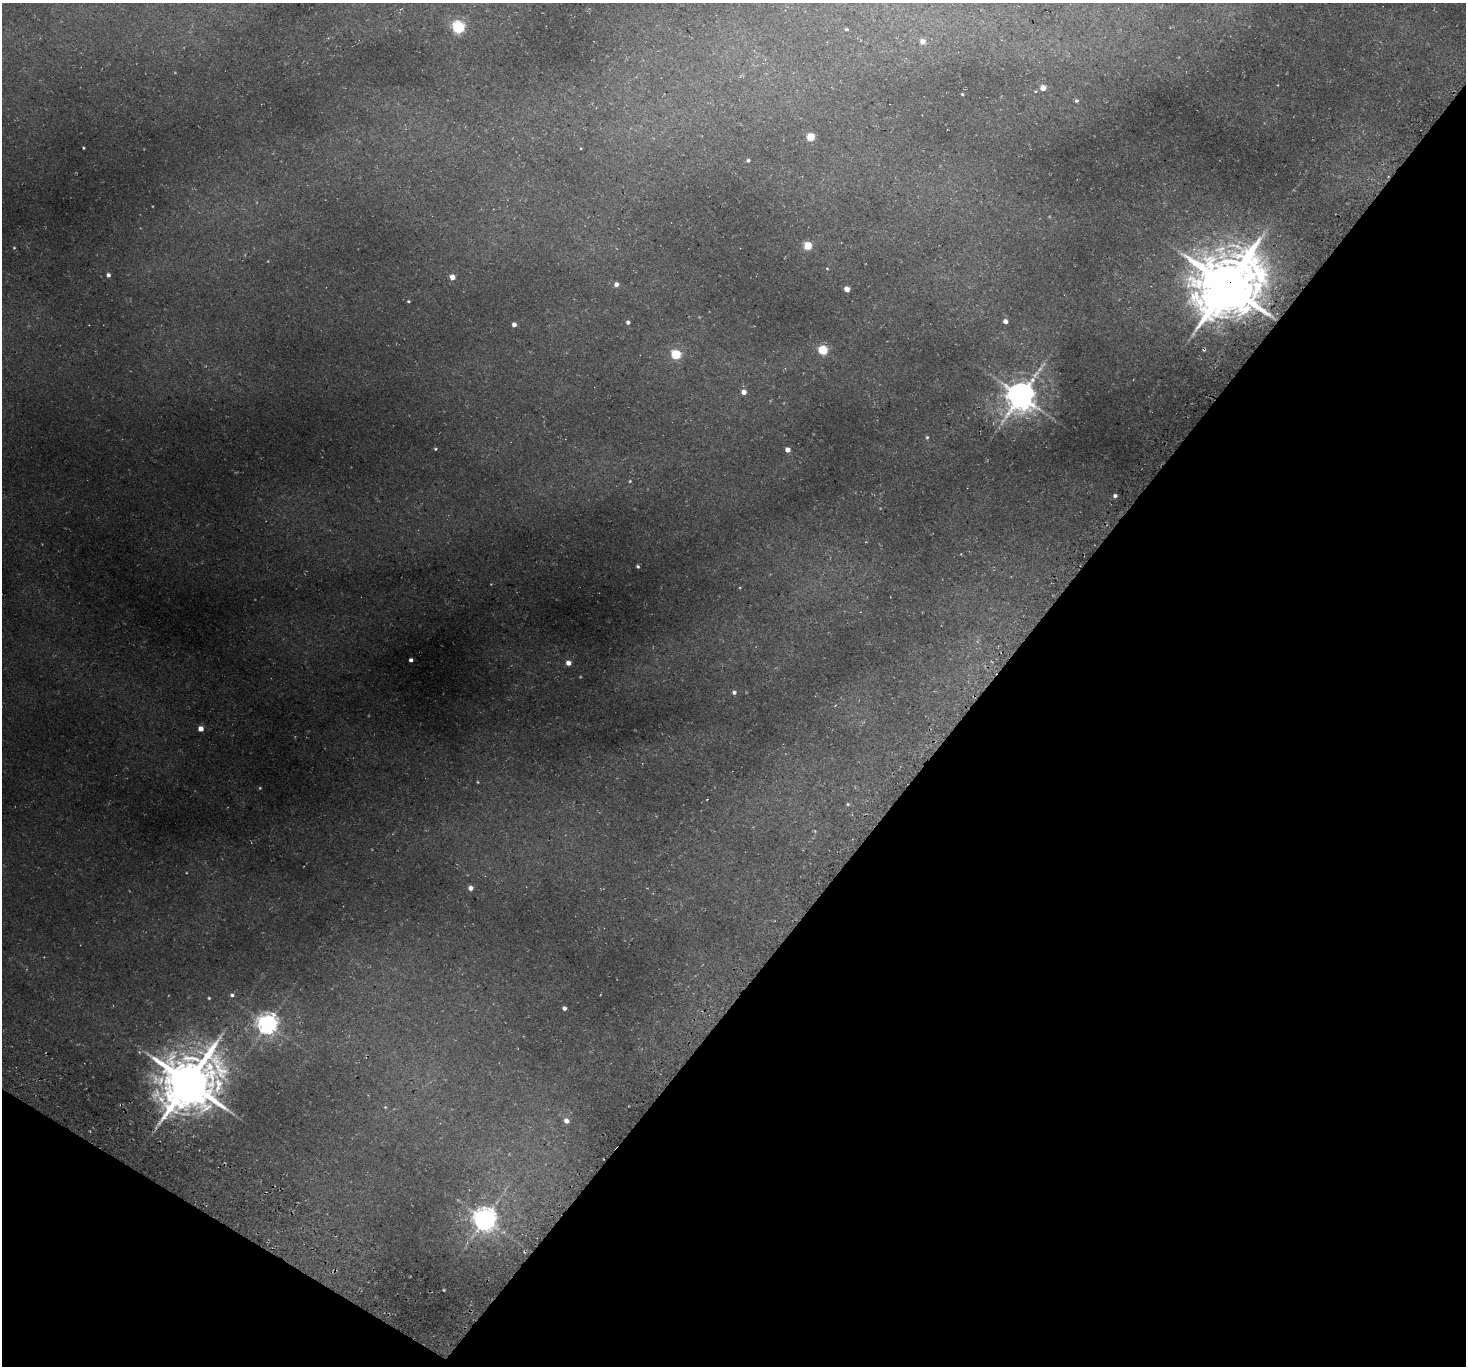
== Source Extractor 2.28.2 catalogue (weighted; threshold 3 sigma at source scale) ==
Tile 15 of 4 x 4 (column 3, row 4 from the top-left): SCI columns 2993-4456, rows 349-1712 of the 5988 x 6014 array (HDU 1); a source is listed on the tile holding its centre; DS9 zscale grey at full resolution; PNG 1468 x 1368 px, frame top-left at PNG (2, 3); no overlay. Shown black and unused: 36% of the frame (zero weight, under 3 of 4 exposures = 5% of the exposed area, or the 3 px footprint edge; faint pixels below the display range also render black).
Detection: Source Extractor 2.28.2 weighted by HDU 2 'WHT'; one run over the whole footprint, this tile lists its part. Background 0.0418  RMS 0.0071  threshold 0.0321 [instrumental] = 3 sigma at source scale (4.5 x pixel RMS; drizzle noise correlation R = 1.50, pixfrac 1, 0.05/0.05 arcsec/px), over >= 5 px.
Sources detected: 52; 2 too faint to see at this stretch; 2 cosmic-ray / hot-pixel residue — not listed; the other 48 listed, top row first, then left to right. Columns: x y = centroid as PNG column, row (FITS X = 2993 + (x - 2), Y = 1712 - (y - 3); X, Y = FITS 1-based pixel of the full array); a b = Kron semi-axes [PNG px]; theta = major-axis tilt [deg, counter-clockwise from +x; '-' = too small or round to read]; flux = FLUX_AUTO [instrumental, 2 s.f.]
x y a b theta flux
458 27 6 5 - 120
846 29 3 3 - 3.1
923 41 6 5 - 5.4
1043 88 4 4 - 10
962 94 3 2 - 0.64
1076 101 5 4 - 1.2
811 137 5 5 - 23
84 148 3 2 - 0.62
581 148 4 3 - 0.51
748 160 4 4 - 1.4
808 246 5 5 - 25
14 248 4 3 - 0.54
827 268 4 3 - 0.56
108 275 5 4 - 2.6
452 277 4 4 - 7.8
616 284 5 4 - 3.2
1227 285 21 18 41 5900
847 289 4 4 - 8
408 301 4 3 - 0.82
1005 321 4 4 - 3.6
628 322 4 4 - 1.8
514 324 5 4 - 3.2
823 350 5 5 - 44
676 355 5 5 - 49
744 392 5 4 - 5.2
1021 396 10 9 - 1400
927 437 5 4 - 1.2
436 449 4 4 - 1.1
787 450 4 4 - 5.6
630 481 5 5 - 0.86
1115 496 4 4 - 2
638 567 3 3 - 1
411 660 4 3 - 2.2
568 663 4 4 - 5.4
734 692 5 5 - 2
201 729 4 4 - 7.3
707 799 3 2 - 0.37
848 804 5 4 - 0.87
471 888 4 4 - 4.2
232 995 5 4 - 1.6
209 998 3 3 - 0.74
564 1008 4 4 - 2.5
268 1024 7 7 - 520
189 1082 18 16 39 4200
385 1107 5 4 - 0.73
566 1121 6 5 - 3.7
485 1220 8 8 - 770
444 1290 3 2 - 0.59
Overlapping masked pixels (flux is a lower limit): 2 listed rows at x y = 1227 285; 189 1082